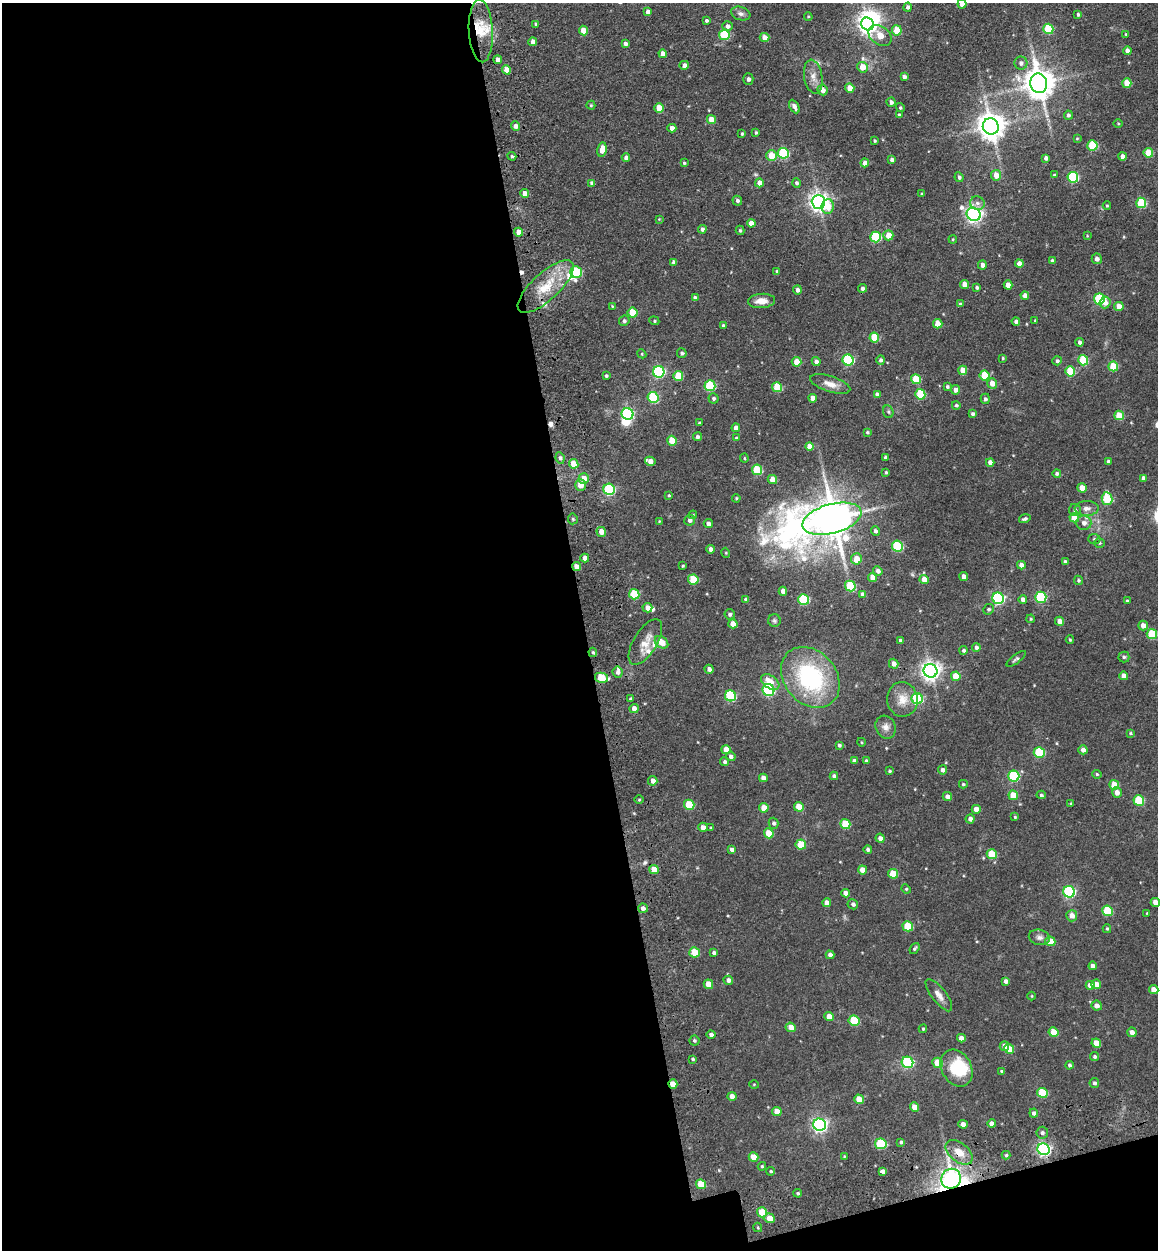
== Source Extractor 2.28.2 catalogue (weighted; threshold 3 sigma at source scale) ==
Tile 13 of 4 x 4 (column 1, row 4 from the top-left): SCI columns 333-1488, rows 120-1367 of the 5253 x 5273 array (HDU 1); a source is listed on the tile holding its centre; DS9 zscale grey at full resolution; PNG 1160 x 1252 px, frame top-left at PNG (2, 3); each listed source drawn as its Kron ellipse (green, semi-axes under 4 px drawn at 4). Shown black and unused: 52% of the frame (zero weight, under 3 of 4 exposures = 9% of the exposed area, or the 3 px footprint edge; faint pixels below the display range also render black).
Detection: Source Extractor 2.28.2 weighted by HDU 2 'WHT'; one run over the whole footprint, this tile lists its part. Background 0.0817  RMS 0.0093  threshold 0.0418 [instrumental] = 3 sigma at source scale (4.5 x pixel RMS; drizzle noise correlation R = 1.50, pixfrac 1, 0.05/0.05 arcsec/px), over >= 5 px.
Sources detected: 386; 5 inside a brighter object's white glare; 2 cosmic-ray / hot-pixel residue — neither listed nor drawn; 7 inside a brighter listed object's ellipse — not listed separately; the other 372 listed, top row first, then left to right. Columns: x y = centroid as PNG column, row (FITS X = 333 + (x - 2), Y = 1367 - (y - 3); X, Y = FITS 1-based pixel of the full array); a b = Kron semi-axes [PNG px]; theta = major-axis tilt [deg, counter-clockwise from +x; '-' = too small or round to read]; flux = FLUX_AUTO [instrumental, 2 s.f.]
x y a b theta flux
962 4 4 4 - 7.7
908 7 5 4 - 2.9
648 12 4 4 - 3.5
741 14 10 6 -17 3.2
1078 14 4 3 - 1.5
808 16 4 3 - 0.72
706 20 3 3 - 1.8
536 24 3 3 - 1.8
867 24 7 6 - 470
728 26 5 5 - 3.1
1048 29 5 5 - 28
897 30 5 5 - 18
481 31 31 12 -87 19
583 31 5 4 - 13
1126 34 4 4 - 0.87
724 35 5 5 - 48
880 36 13 9 -35 19
764 37 5 4 - 6.6
533 42 4 4 - 5.1
625 44 4 4 - 2.8
1127 51 4 4 - 4.2
663 54 4 4 - 6.2
498 60 4 4 - 4.6
1021 63 6 6 - 3
684 65 4 4 - 3.8
863 67 5 5 - 12
506 70 5 4 - 8.3
813 77 17 9 -81 7.8
904 77 4 4 - 2.6
748 79 5 5 - 2.5
1039 83 10 8 -78 1500
1127 83 5 4 - 14
850 88 4 4 - 10
823 90 5 5 - 7
891 102 4 4 - 2.7
591 105 4 4 - 1.1
794 107 7 4 -61 4.3
659 108 5 4 - 16
900 108 4 4 - 1.2
899 115 3 3 - 1.2
1068 115 5 4 - 2.1
711 120 4 4 - 12
1118 123 5 3 - 0.84
515 126 5 4 - 3.9
991 126 8 8 - 1100
672 128 4 4 - 5.2
756 133 4 3 - 1.2
742 134 3 3 - 1.1
1077 139 4 3 - 0.92
875 141 3 3 - 1.2
1092 145 5 5 - 37
602 149 7 4 79 9.6
783 153 5 5 - 64
1148 153 5 5 - 24
512 156 4 4 - 1.3
772 156 5 5 - 18
1122 156 4 4 - 4.4
626 157 4 4 - 3.3
1046 158 4 4 - 3.5
892 160 4 3 - 2.9
684 163 4 4 - 1.2
865 163 4 4 - 5.9
996 175 5 5 - 11
1054 175 3 3 - 1.2
959 177 5 4 - 2.1
1073 177 5 5 - 68
592 183 4 4 - 3.1
759 183 4 4 - 6.4
797 183 4 4 - 2
525 193 4 4 - 6.7
922 194 4 3 - 1
737 201 5 4 - 2.2
818 202 7 6 - 460
977 203 7 6 - 3.1
1141 203 5 5 - 43
828 206 7 6 - 13
1107 206 4 3 - 1.1
974 214 7 6 - 320
659 219 4 4 - 0.67
751 223 4 4 - 6.4
702 229 4 4 - 2.6
740 230 5 4 - 1.3
519 232 4 4 - 7.4
888 235 5 5 - 12
1087 236 3 3 - 0.65
875 237 5 5 - 58
953 239 4 3 - 0.94
1097 259 5 5 - 3.2
1052 261 4 3 - 2.2
674 262 4 4 - 2.4
1019 263 4 4 - 5.7
982 265 4 4 - 4.7
777 271 3 3 - 1
576 272 6 5 - 56
965 284 4 4 - 8.3
1008 285 4 4 - 7.7
546 287 36 13 43 30
977 287 3 3 - 1.7
863 288 4 4 - 2.7
797 290 4 4 - 3.3
1025 295 4 4 - 4.4
695 298 4 4 - 3.1
1099 299 5 5 - 76
761 301 13 7 4 8.1
1105 303 6 5 - 5.8
960 304 4 3 - 1.2
612 306 4 3 - 0.73
1119 306 5 4 - 10
632 313 5 5 - 25
1035 320 3 2 - 0.69
624 321 5 5 - 1.9
654 321 5 4 - 1.2
1016 321 4 4 - 2.3
938 324 5 4 - 15
723 325 3 3 - 1.2
874 338 5 5 - 25
1079 342 4 4 - 2.6
682 353 5 4 - 2
642 354 5 3 - 0.9
1003 358 4 3 - 1.1
848 360 5 5 - 81
881 360 5 4 - 2.2
1083 360 5 5 - 36
1057 361 5 4 - 1.9
796 362 5 5 - 11
816 362 5 4 - 3.8
1113 366 5 5 - 29
963 370 4 4 - 11
1070 371 5 5 - 33
659 372 6 5 - 120
985 375 5 5 - 30
606 376 3 3 - 1.5
678 376 5 5 - 25
916 379 5 5 - 26
992 383 5 5 - 9.6
830 384 21 8 -18 8.6
710 386 5 5 - 56
777 387 5 5 - 32
947 387 4 4 - 1.4
955 390 5 4 - 5.2
877 394 4 4 - 4.1
920 394 5 5 - 39
653 397 5 5 - 56
714 398 5 5 - 1.7
813 398 4 4 - 6.2
985 399 5 5 - 2.1
956 405 4 4 - 1.5
888 412 6 5 - 1.6
628 414 6 5 - 110
973 414 4 4 - 2.2
1119 415 5 4 - 21
699 423 3 3 - 1.1
736 428 4 4 - 5.5
867 432 4 3 - 1.3
697 437 4 4 - 2.2
736 438 4 4 - 0.97
672 441 5 4 - 17
809 446 4 4 - 9.6
885 457 3 3 - 1.3
560 458 6 4 -82 2.3
744 458 4 4 - 0.97
650 461 5 4 - 5.6
1108 461 3 3 - 1.3
990 462 4 4 - 4.5
574 464 5 4 - 14
757 470 5 5 - 38
886 472 4 3 - 1.4
1057 473 4 4 - 1.8
1144 478 4 4 - 3.8
584 479 5 5 - 12
772 479 4 4 - 9.2
580 485 5 5 - 7.9
1082 488 5 4 - 12
609 489 6 5 - 91
669 495 3 2 - 0.99
736 498 4 4 - 0.99
1107 499 6 5 - 48
1087 508 12 7 2 4.8
1075 510 6 6 - 2.6
693 515 4 3 - 0.96
1074 518 5 4 - 13
573 519 5 5 - 1.4
832 519 30 14 15 3000
1025 519 6 3 18 2
690 520 5 5 - 2.9
659 521 3 3 - 0.78
708 523 4 4 - 3.9
1084 523 7 7 - 4.6
875 531 5 4 - 2.2
601 532 5 4 - 7.6
1094 539 6 5 - 1.4
1099 543 5 5 - 1.4
897 546 5 5 - 60
711 549 4 4 - 3.1
726 553 5 3 - 0.78
585 558 4 4 - 5.2
856 559 5 5 - 12
1065 562 4 3 - 2.2
1021 565 4 4 - 5
683 566 3 2 - 0.84
577 567 4 4 - 8.5
878 571 5 4 - 3.5
964 576 4 4 - 5.3
872 577 4 4 - 6.5
693 579 5 5 - 29
924 579 4 4 - 8.3
1078 580 5 4 - 1.6
850 586 5 5 - 44
783 591 4 4 - 5
634 594 5 5 - 40
863 594 4 4 - 4.4
1041 597 5 5 - 72
998 598 6 5 - 110
804 599 5 5 - 59
1023 599 4 4 - 3.7
746 600 4 4 - 2.9
1127 601 3 3 - 1.3
647 608 5 4 - 6.3
989 609 6 5 - 1.7
730 614 5 5 - 2.2
1031 619 4 3 - 1.2
774 621 6 6 - 1.8
1059 621 4 4 - 5.1
733 624 4 4 - 7.9
1143 626 5 5 - 6.1
1152 634 5 5 - 38
900 640 3 3 - 1.5
1070 640 4 3 - 1.1
645 642 26 11 58 13
661 642 7 5 -37 12
976 647 4 4 - 2.6
964 650 4 4 - 1.8
593 652 4 4 - 1.4
1124 657 5 5 - 1.5
1016 659 11 4 37 2.1
894 664 5 4 - 5.1
709 669 4 4 - 3.7
930 671 7 6 - 480
617 672 6 5 - 2.6
956 676 5 4 - 18
1124 676 4 4 - 5
810 677 33 26 -50 100
601 678 6 5 - 29
770 682 10 6 -34 12
768 690 6 5 - 110
730 696 5 5 - 62
631 699 4 3 - 1.5
902 699 17 15 -84 12
917 699 6 5 - 65
634 709 4 4 - 5.5
886 727 12 10 -63 5.5
1130 733 4 3 - 1
861 742 4 3 - 0.82
839 745 4 3 - 1.7
726 750 4 4 - 9.2
1083 750 4 4 - 4.3
1039 752 5 5 - 51
731 756 5 5 - 3
854 761 4 4 - 3
866 761 3 3 - 1.9
725 762 5 4 - 2
943 770 4 4 - 3
889 771 4 3 - 1.1
1097 774 5 4 - 1.2
834 776 4 4 - 2.5
1014 776 5 5 - 74
763 778 4 4 - 6
653 781 5 4 - 5.4
963 784 4 4 - 1.2
1114 785 5 4 - 19
1117 792 5 5 - 5.7
1013 795 5 4 - 14
1041 795 4 4 - 1.4
947 797 5 4 - 4.4
639 800 5 3 - 0.9
1139 801 5 5 - 41
1071 804 4 3 - 1.1
689 805 5 5 - 31
799 807 5 4 - 14
764 808 5 4 - 13
976 809 4 4 - 6.4
1015 817 4 4 - 1
970 819 4 4 - 3.5
774 823 5 5 - 2.1
845 824 5 5 - 28
703 827 4 4 - 4.7
711 828 4 3 - 0.85
769 833 5 4 - 20
880 838 4 4 - 3.8
801 845 5 5 - 23
732 849 4 3 - 2.7
868 849 4 4 - 1.9
992 854 5 5 - 24
654 870 5 4 - 10
863 870 4 4 - 8.4
893 874 5 4 - 19
906 889 5 4 - 1.1
1069 892 6 5 - 110
845 893 4 4 - 5.2
1155 902 5 4 - 6.5
827 903 4 4 - 6.2
853 904 5 5 - 2.5
643 908 5 4 - 3.3
1108 911 5 5 - 36
1147 913 4 2 - 0.7
1072 916 5 5 - 5.5
908 926 5 5 - 32
1107 929 4 4 - 1.1
1039 937 11 7 -13 3.6
1050 941 5 4 - 16
914 948 6 3 52 1.4
695 952 5 5 - 25
714 953 4 4 - 2
830 955 4 4 - 3.4
1093 966 4 4 - 4
728 980 5 4 - 3.5
1006 981 4 4 - 3.3
708 984 5 4 - 12
1096 984 5 4 - 6.4
1090 985 4 4 - 7.5
1154 990 5 4 - 8.5
939 995 19 7 -53 6.4
1032 996 4 3 - 0.73
1097 1006 5 5 - 4.6
829 1017 5 4 - 8.5
854 1021 5 5 - 37
791 1027 5 4 - 7.3
923 1029 4 3 - 1.2
1053 1032 5 4 - 16
1132 1032 5 4 - 4.6
711 1035 4 4 - 3.2
961 1038 4 4 - 4.4
694 1040 5 5 - 1.5
1096 1043 5 4 - 13
1004 1046 5 5 - 5
1009 1049 5 4 - 14
1095 1057 4 4 - 1.6
693 1059 3 3 - 1.2
908 1062 6 5 - 93
938 1063 5 5 - 18
1069 1065 4 4 - 1.7
957 1068 19 15 -61 28
1001 1071 3 3 - 1
1094 1083 5 5 - 2
673 1084 5 4 - 10
754 1084 5 3 - 0.83
1042 1093 5 5 - 36
732 1096 4 4 - 5.9
859 1099 5 4 - 14
914 1107 5 4 - 8
777 1112 5 4 - 8.8
1034 1113 4 4 - 2.5
963 1124 4 4 - 4.4
992 1124 4 4 - 5
819 1125 6 6 - 260
1042 1133 6 6 - 2.5
901 1142 3 3 - 1.5
881 1144 6 5 - 51
1044 1149 6 5 - 200
959 1152 15 9 -39 12
1006 1155 4 4 - 1.4
844 1156 4 4 - 0.77
754 1157 5 4 - 10
762 1166 4 3 - 1.2
771 1171 4 3 - 1.2
883 1171 4 4 - 3.9
951 1179 10 9 - 190
701 1184 5 4 - 20
798 1193 4 3 - 1.3
762 1212 5 5 - 22
770 1218 5 5 - 8
758 1227 5 3 - 1
Overlapping masked pixels (flux is a lower limit): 6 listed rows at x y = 577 567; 654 870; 673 1084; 1044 1149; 959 1152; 951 1179
Isophote crosses this tile's border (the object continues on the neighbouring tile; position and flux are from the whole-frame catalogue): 2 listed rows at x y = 962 4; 1155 902